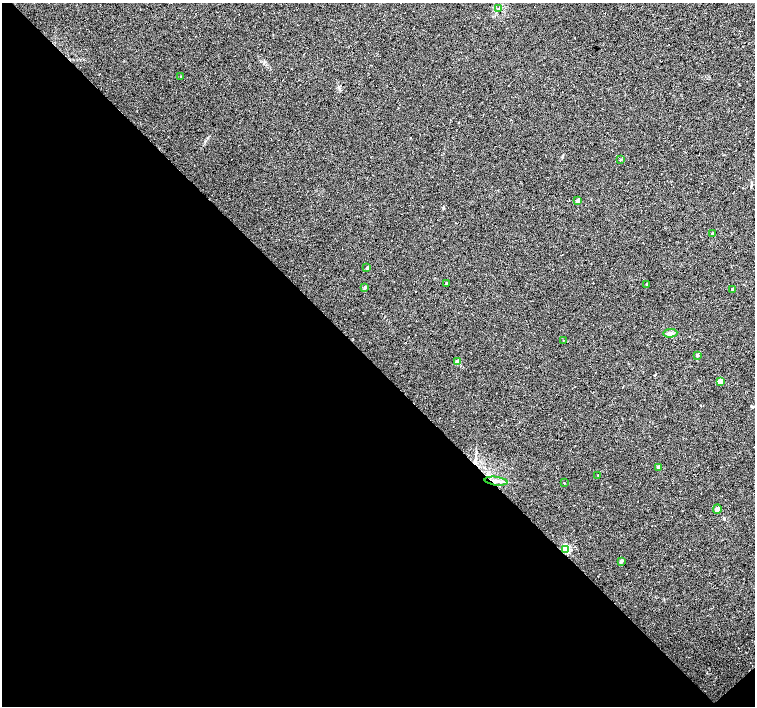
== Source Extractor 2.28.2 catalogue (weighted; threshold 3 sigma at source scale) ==
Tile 14 of 4 x 4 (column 2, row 4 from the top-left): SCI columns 1505-3009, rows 154-1561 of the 6024 x 6004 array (HDU 1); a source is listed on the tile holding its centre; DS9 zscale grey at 2 x 2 block average (1 PNG px = mean of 2 x 2 image px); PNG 757 x 708 px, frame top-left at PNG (2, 3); each listed source drawn as its Kron ellipse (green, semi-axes under 4 px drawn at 4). Shown black and unused: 48% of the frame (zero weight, under 3 of 4 exposures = <1% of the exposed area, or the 3 px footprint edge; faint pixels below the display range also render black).
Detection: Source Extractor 2.28.2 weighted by HDU 2 'WHT'; one run over the whole footprint, this tile lists its part. Background 0.0373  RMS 0.0091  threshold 0.0409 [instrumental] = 3 sigma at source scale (4.5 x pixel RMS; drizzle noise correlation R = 1.50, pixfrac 1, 0.0396/0.0396 arcsec/px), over >= 5 px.
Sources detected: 22; all 22 listed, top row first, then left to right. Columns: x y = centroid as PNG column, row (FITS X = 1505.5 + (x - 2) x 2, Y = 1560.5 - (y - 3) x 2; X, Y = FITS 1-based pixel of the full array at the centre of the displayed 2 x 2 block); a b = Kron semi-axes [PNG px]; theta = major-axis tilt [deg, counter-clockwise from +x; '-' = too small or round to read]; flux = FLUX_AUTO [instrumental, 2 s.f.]
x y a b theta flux
499 9 3 2 - 1.6
180 76 2 2 - 0.75
621 159 3 2 - 1.6
578 201 2 2 - 15
713 234 2 2 - 5
367 268 2 2 - 5.4
447 283 2 2 - 3
646 284 2 2 - 1.3
365 287 2 2 - 7.6
732 289 2 2 - 4.9
670 333 7 4 4 6.3
563 340 2 2 - 1.1
697 355 2 2 - 6.9
458 362 3 2 - 21
720 381 3 2 - 32
658 468 2 2 - 6.3
598 475 2 2 - 0.83
496 481 11 3 -7 7
564 483 2 2 - 0.8
717 509 4 3 - 7.1
565 549 3 3 - 150
621 561 3 2 - 6.9
Overlapping masked pixels (flux is a lower limit): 1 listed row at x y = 565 549
Diffuse or blended objects may show on this block-average render without a row.